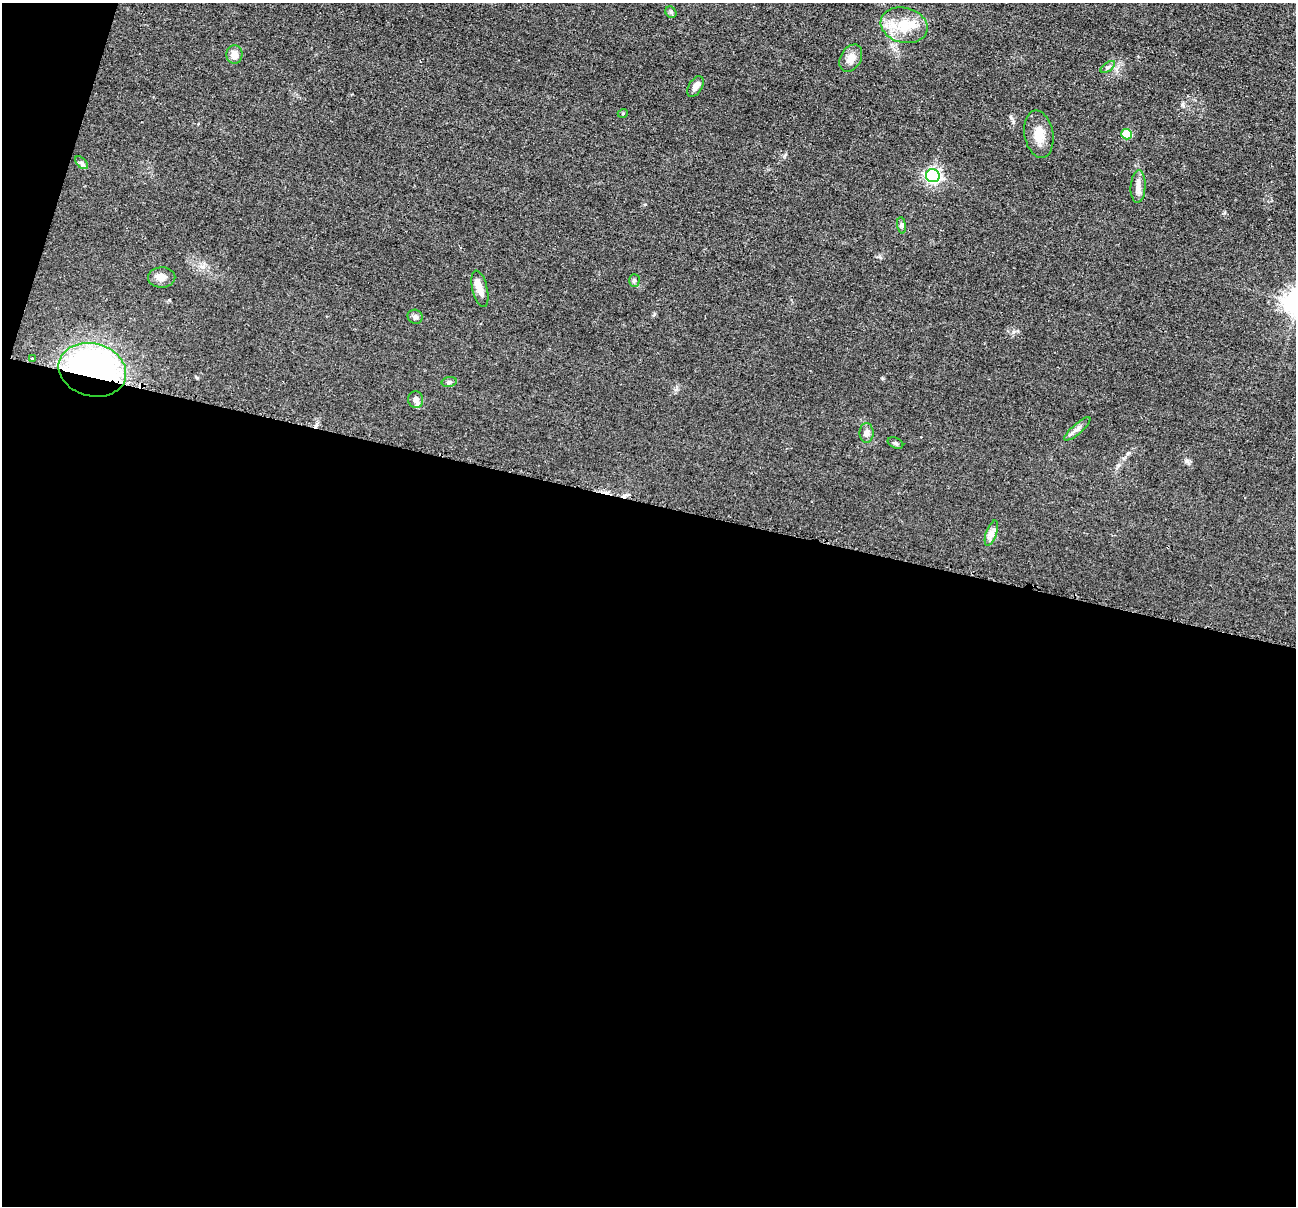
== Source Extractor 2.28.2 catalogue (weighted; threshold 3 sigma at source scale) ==
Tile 13 of 4 x 4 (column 1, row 4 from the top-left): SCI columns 9-1302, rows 258-1461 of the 5194 x 5209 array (HDU 1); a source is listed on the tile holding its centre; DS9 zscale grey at full resolution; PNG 1298 x 1208 px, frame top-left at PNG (2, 3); each listed source drawn as its Kron ellipse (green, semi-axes under 4 px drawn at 4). Shown black and unused: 60% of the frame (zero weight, under 2 of 3 exposures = <1% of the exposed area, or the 3 px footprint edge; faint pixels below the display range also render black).
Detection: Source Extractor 2.28.2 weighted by HDU 2 'WHT'; one run over the whole footprint, this tile lists its part. Background 0.0439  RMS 0.0074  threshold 0.0332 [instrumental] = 3 sigma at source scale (4.5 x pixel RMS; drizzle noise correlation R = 1.50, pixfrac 1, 0.05/0.05 arcsec/px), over >= 5 px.
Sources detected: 27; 1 cosmic-ray / hot-pixel residue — neither listed nor drawn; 1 inside a brighter listed object's ellipse — not listed separately; the other 25 listed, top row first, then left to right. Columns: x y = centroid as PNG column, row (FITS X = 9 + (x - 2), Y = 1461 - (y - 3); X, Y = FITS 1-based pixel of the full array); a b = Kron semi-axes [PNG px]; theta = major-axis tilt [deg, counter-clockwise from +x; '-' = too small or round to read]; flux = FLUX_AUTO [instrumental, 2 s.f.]
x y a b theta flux
671 12 6 5 - 1.3
904 25 24 17 -15 20
234 55 9 8 - 6.1
851 58 14 10 60 6.6
1108 67 8 4 36 1.5
695 87 11 6 59 4.2
623 113 5 3 - 0.67
1039 134 24 14 -80 11
1127 134 5 5 - 24
81 163 8 4 -46 1.6
933 176 7 6 - 180
1138 187 16 7 87 5
902 225 8 4 -82 1.3
162 277 13 10 2 5
634 280 6 5 - 1.4
480 289 18 7 -77 5.9
415 317 7 7 - 2.2
32 358 3 2 - 0.73
92 370 34 26 -15 220
449 382 7 5 10 1.6
416 400 8 7 - 4.3
1077 429 17 5 41 3.1
866 433 10 7 90 3.3
895 443 8 5 -26 1.4
991 533 13 5 71 3.4
Overlapping masked pixels (flux is a lower limit): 1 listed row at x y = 92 370
Unlisted compact peaks at least as high as the median listed source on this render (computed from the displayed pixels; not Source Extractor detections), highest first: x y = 1186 461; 1013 122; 1182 105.